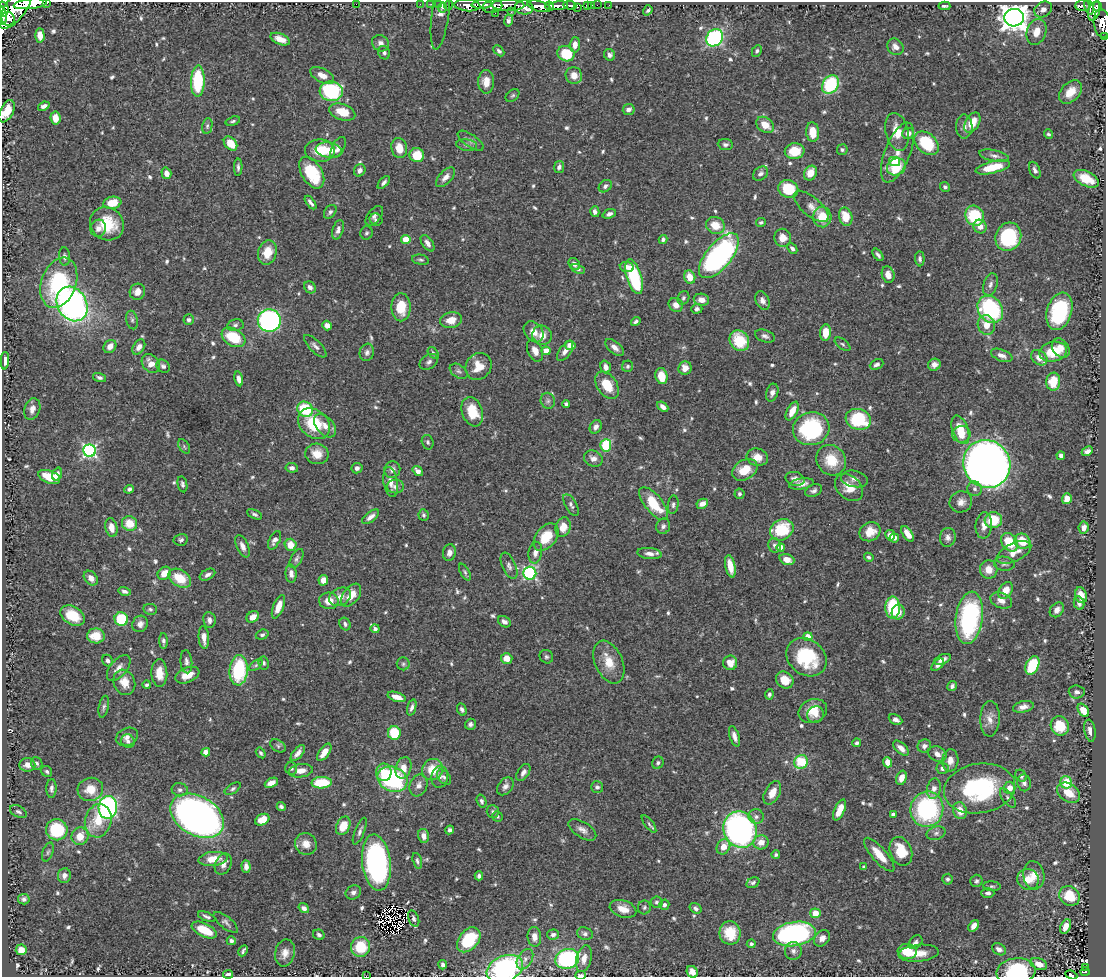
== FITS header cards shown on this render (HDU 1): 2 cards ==
NAXIS1  =                 1104
NAXIS2  =                  975

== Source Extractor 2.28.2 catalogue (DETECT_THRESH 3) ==
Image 1104 x 975 px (HDU 1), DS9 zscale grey, 1 PNG px = 1 image px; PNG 1108 x 979 px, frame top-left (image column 1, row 975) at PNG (2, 2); each listed source drawn as its Kron ellipse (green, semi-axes under 4 px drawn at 4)
Background 0.578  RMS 0.015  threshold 0.0461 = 3 sigma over >= 5 px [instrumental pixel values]
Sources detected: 685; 6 with non-positive FLUX_AUTO (blend fragments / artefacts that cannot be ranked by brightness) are neither listed nor drawn; of the other 679, the 500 brightest by FLUX_AUTO listed and drawn (179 fainter detections omitted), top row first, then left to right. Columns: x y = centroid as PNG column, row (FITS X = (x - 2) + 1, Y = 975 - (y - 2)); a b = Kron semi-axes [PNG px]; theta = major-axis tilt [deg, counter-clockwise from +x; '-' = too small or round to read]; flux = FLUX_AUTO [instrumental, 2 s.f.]
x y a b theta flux
47 3 3 2 - 81
30 4 17 5 7 1900
356 4 2 2 - 49
420 4 2 2 - 10
431 4 2 2 - 9.1
438 4 3 2 - 19
449 5 5 3 - 45
467 5 13 6 -4 1200
482 5 10 3 2 730
508 5 16 5 -1 910
570 5 6 3 -7 120
587 5 4 3 - 55
592 5 2 2 - 3.9
597 5 2 2 - 7.6
609 5 2 2 - 5.8
1083 5 7 5 6 200
492 6 10 6 12 310
539 6 12 5 -14 1100
550 6 4 3 - 410
558 6 9 4 7 810
944 6 6 3 -2 2.4
1098 6 5 3 - 140
524 7 9 7 -6 680
1089 7 8 3 -75 170
16 8 25 10 55 3000
443 8 5 3 - 81
578 8 3 2 - 7.4
3 9 7 5 -88 690
1043 9 9 7 30 7.1
648 10 5 4 - 2.3
1094 11 10 5 72 350
511 12 2 2 - 11
495 13 2 2 - 13
440 14 36 8 82 8.1
3 16 9 3 -85 620
1014 18 10 9 - 1300
8 19 7 6 - 700
508 21 6 4 79 2.8
1102 23 14 8 -82 460
1037 32 13 9 70 15
40 35 7 4 -87 10
1104 36 2 2 - 4.7
715 38 9 7 50 160
280 39 10 5 -22 11
381 43 9 8 - 5.6
575 45 8 5 87 7.3
895 47 9 7 -40 6.9
499 51 6 4 -44 2.6
757 51 6 4 62 2
384 53 7 6 - 3.2
566 54 8 7 - 38
610 55 6 5 - 3.5
322 75 13 6 -28 11
574 75 8 8 - 9.6
198 81 16 6 88 70
486 82 12 8 88 13
830 84 10 7 52 67
331 91 11 10 - 98
1070 92 14 9 47 15
513 95 8 5 38 2
44 106 6 4 22 4.4
629 109 6 5 - 5.1
7 111 12 6 63 19
342 112 13 8 -20 20
55 118 6 5 - 11
233 121 7 4 17 2.1
972 123 11 7 61 19
765 125 10 7 -36 14
207 126 8 5 80 2.1
964 127 12 8 -89 5.6
813 132 9 6 -85 19
897 132 19 11 -77 17
908 133 6 5 - 6.8
1048 134 5 4 - 2.1
471 141 15 6 -34 5
231 143 8 5 -48 19
926 143 14 10 -42 51
725 144 7 5 -6 2.8
467 145 10 5 -7 3.2
338 147 11 6 62 4.8
399 148 10 7 -76 14
329 150 13 7 -8 11
842 150 5 5 - 2
320 151 15 11 -1 26
795 151 10 8 8 27
898 152 32 12 68 18
417 155 7 7 - 27
994 156 15 5 -11 5.1
895 161 5 4 - 14
238 167 8 4 88 2.8
559 167 6 5 - 3.6
896 167 9 8 - 46
993 167 17 6 14 31
360 170 6 5 - 4.5
1035 170 9 5 -67 3.7
166 173 6 5 - 6.2
312 173 17 10 -59 55
810 173 8 6 61 14
760 174 8 6 40 3.6
446 177 12 6 48 6.4
1086 179 13 7 -25 23
384 182 8 4 49 2.7
605 186 7 5 41 3.2
945 187 5 4 - 2.1
788 189 10 8 -20 36
112 203 9 6 10 19
311 203 8 3 -53 3.6
811 207 21 9 -39 8.3
330 212 8 5 52 2.9
595 212 5 4 - 3.6
609 214 7 4 22 3.9
374 216 11 6 50 3.8
975 216 10 9 - 52
822 217 10 9 - 23
846 217 9 6 -75 20
376 220 6 6 - 2.2
761 222 5 4 - 2.1
107 224 17 16 - 35
715 225 9 8 - 17
980 226 7 6 - 7.7
98 228 8 7 - 6
338 230 10 5 73 3.9
366 233 7 6 - 2.1
1008 237 14 12 65 81
783 238 9 8 - 11
406 239 4 4 - 22
663 239 4 4 - 2.6
427 243 9 5 -55 5.2
792 249 6 4 -46 3
267 252 12 9 73 20
878 255 7 3 -52 2.6
64 256 9 5 -85 3.7
719 256 27 12 50 240
920 259 7 5 -87 2.6
420 260 9 5 -11 2.1
574 264 6 5 - 4.6
627 267 7 5 -10 4.8
578 269 7 4 -25 2.2
888 275 8 6 -72 8.5
634 277 18 7 -73 76
690 277 7 5 -68 15
59 283 26 17 70 110
990 284 11 7 73 4.4
310 287 6 5 - 4
137 292 8 7 - 9.4
683 298 7 5 65 2.2
701 300 8 6 -10 7.1
762 301 10 6 -63 5.3
72 304 18 14 -59 400
676 305 7 6 - 7.5
401 307 14 9 88 27
697 309 5 4 - 2.5
990 309 14 12 -54 110
1059 311 19 12 73 78
132 320 9 5 -75 2.9
189 320 5 5 - 2.5
451 320 11 8 12 13
269 321 11 11 - 240
636 321 5 3 - 2
235 325 8 6 11 3
986 325 10 8 -70 12
327 326 5 4 - 6
534 332 11 8 -51 10
825 333 8 5 84 16
542 335 10 9 - 9.9
765 336 10 6 -19 3.6
233 337 13 8 -31 41
739 341 11 9 -52 40
842 344 9 5 -38 2.1
570 345 5 4 - 8.3
110 346 7 5 47 7.5
315 346 15 6 -45 4.7
139 347 8 5 56 5.3
615 348 11 6 -40 5.6
1061 348 10 8 -53 7.2
535 351 11 7 -66 8.9
546 351 4 4 - 14
565 351 11 5 54 6.3
367 352 9 7 71 3.8
1053 352 14 10 11 27
433 353 7 4 -51 2.2
1002 355 11 5 -22 5.9
1039 358 9 6 -38 7.4
5 361 9 4 87 5.2
429 362 10 7 35 3.6
151 363 10 8 -49 10
877 364 7 5 24 3
934 365 6 6 - 5.7
163 366 7 6 - 3.3
478 366 14 12 51 17
628 366 5 5 - 2.3
606 367 6 5 - 6.6
685 368 7 6 - 9
459 371 10 6 -34 3.3
661 376 8 6 -77 20
100 378 7 4 -19 2.3
239 379 7 4 -79 5
1053 382 9 7 83 19
607 385 15 10 -56 23
772 393 9 6 74 5
548 401 8 7 - 3.3
566 404 4 4 - 2.3
663 407 6 4 -40 4.8
32 409 11 8 72 7.3
305 409 8 7 - 52
792 411 10 5 62 12
472 412 15 10 -72 30
858 419 13 10 -18 57
314 424 17 13 -39 44
325 426 14 8 -48 9.1
596 427 7 5 59 4.4
811 429 18 16 14 110
960 430 15 8 -70 26
961 434 9 8 - 15
428 442 7 6 - 2.2
606 445 6 5 - 48
184 446 8 5 -55 2.1
90 451 6 6 - 220
1087 451 6 4 26 4.5
317 454 12 10 -12 15
1061 456 4 4 - 4
757 457 11 8 -15 11
593 458 9 7 -26 5.5
831 460 16 14 -52 26
987 464 24 23 - 1300
292 468 6 5 - 3.9
357 468 5 5 - 3.7
392 470 8 8 - 4.7
745 470 13 9 31 23
418 471 5 4 - 6.1
57 474 6 4 71 5
49 477 11 6 -21 21
795 479 9 7 -15 5.5
854 479 13 8 -11 6.5
391 482 15 7 -80 9.1
182 484 8 4 -78 2.6
801 484 12 5 8 6.2
395 487 8 7 - 4.3
849 487 16 11 -43 17
129 489 5 4 - 2.5
975 489 7 7 - 4
814 490 9 6 23 3.5
739 494 5 5 - 2.3
1067 499 5 5 - 8.8
961 502 11 10 - 7.8
654 504 20 8 -51 38
702 504 6 4 27 6.1
571 505 12 5 -61 3.5
673 505 9 5 84 2.9
255 514 8 4 -26 2.4
424 515 6 5 - 2.2
371 517 10 5 39 5.4
993 520 8 8 - 34
129 523 8 7 - 21
984 525 13 8 84 8.7
663 526 8 7 - 3.3
563 527 10 7 72 14
111 528 9 6 -79 9.9
1084 528 6 5 - 5.5
782 530 12 10 31 43
870 532 11 9 33 15
907 534 9 4 -56 10
890 535 5 5 - 5.6
546 537 15 10 52 28
948 537 9 8 - 5.2
894 538 4 4 - 6.3
181 540 7 5 13 2.5
274 540 10 5 62 4.5
1022 541 8 7 - 24
1009 542 10 7 -52 32
291 545 6 6 - 16
774 545 7 6 - 3.2
243 546 12 6 -66 6.1
781 547 4 4 - 12
1014 552 18 9 25 12
449 553 8 6 77 5.9
535 553 11 6 81 5.9
649 553 12 5 -6 5.7
869 557 5 4 - 2
297 559 10 5 62 3.1
787 560 7 5 -20 11
1004 564 10 7 -7 3.6
509 566 14 7 -65 4.7
730 566 11 5 -78 14
989 569 9 9 - 12
465 572 9 4 -60 2.2
164 573 7 6 - 12
530 573 6 6 - 150
291 574 9 5 -86 5.1
207 575 8 5 29 3.8
91 578 8 6 -48 6.1
180 578 12 8 -31 27
323 580 5 4 - 8.5
1006 590 9 6 56 13
125 591 6 4 -14 3.3
351 595 13 8 53 16
1081 595 8 6 -73 8.7
340 597 11 8 27 8.3
1001 600 11 7 -22 7.9
329 601 10 8 -2 13
1079 603 7 5 -77 4.4
278 607 12 5 69 13
893 607 11 7 -89 58
150 609 7 5 -11 2.2
1057 610 8 6 48 5.3
898 612 7 6 - 12
73 616 13 9 -31 25
253 617 7 5 35 8.3
969 618 26 13 82 150
121 619 7 6 - 48
209 620 8 6 -83 4.4
504 622 7 5 -34 4.6
140 624 8 7 - 5.3
345 624 6 5 - 2.8
375 629 4 4 - 3.3
262 635 6 5 - 2.3
96 636 9 7 -3 20
204 637 11 5 -86 8.2
808 637 4 4 - 22
163 641 8 4 -88 3
546 657 7 6 - 2.4
806 657 21 17 -38 66
507 658 6 5 - 12
942 659 9 4 23 6.1
108 661 6 5 - 3.1
186 662 11 6 -85 4.4
609 662 22 13 -66 21
264 663 6 5 - 2.2
730 663 7 7 - 11
403 664 6 6 - 2.2
256 665 8 4 36 2.1
938 665 7 4 43 3.9
1032 665 10 6 66 46
119 668 15 8 51 7.2
239 670 15 9 86 80
159 673 14 8 -87 15
187 675 13 7 22 14
785 680 9 7 -39 19
124 682 13 10 -68 13
147 685 4 3 - 2.2
952 686 5 4 - 2.6
1077 692 8 6 -4 3.7
769 694 5 4 - 2.4
397 697 9 4 -18 11
104 707 11 5 79 2.6
1023 707 10 5 12 5.9
412 708 8 4 72 3.4
462 709 6 4 -65 2.9
1083 710 7 5 -56 13
813 711 15 11 23 18
816 714 8 8 - 6.3
990 719 18 9 87 9.5
896 720 7 5 -27 4.7
470 724 6 5 - 2.8
1060 726 10 9 - 29
1090 731 11 5 -81 5.2
394 733 7 6 - 35
734 736 10 4 -72 6.1
127 737 11 8 25 6
128 741 7 6 - 3.5
857 743 4 4 - 2.2
278 746 8 5 -32 2.7
924 746 7 6 - 4
901 748 9 5 -43 7.1
206 752 4 4 - 6.5
324 752 10 5 54 11
261 753 6 4 -57 2.3
298 753 10 4 51 5.6
937 754 9 7 -24 7.1
950 760 11 8 86 8.3
801 762 7 6 - 42
887 762 5 4 - 11
37 763 6 5 - 2.9
658 763 6 5 - 2.7
27 765 8 7 - 7
291 768 6 6 - 2.6
404 768 11 7 73 13
943 768 6 5 - 4.6
432 770 11 10 - 22
47 771 6 5 - 2.2
301 771 12 6 8 9.7
384 772 8 7 - 16
523 773 9 5 57 4.6
1021 776 6 5 - 3
440 777 11 8 81 5.5
444 777 9 5 -49 2.7
901 778 7 5 72 9.9
392 779 15 12 -24 130
1066 782 6 6 - 31
271 783 7 4 25 8
322 783 10 5 2 39
1024 783 8 7 - 4.1
418 785 11 8 69 6.1
505 786 10 7 51 4.6
597 787 6 5 - 2.9
51 788 9 5 89 3.5
979 788 36 24 9 120
1010 788 6 6 - 8
90 789 13 11 15 19
233 789 9 4 32 2.5
934 789 10 6 79 6.7
180 790 8 6 -9 3.7
772 793 13 7 61 13
1069 793 12 8 -35 18
1008 798 11 5 -53 2.8
481 801 6 4 -72 2.6
108 807 11 9 87 270
281 807 5 4 - 2.4
927 809 18 16 77 140
840 810 11 5 65 14
493 811 6 6 - 2.6
960 811 8 7 - 13
18 812 9 5 -26 3.2
893 814 4 4 - 4.9
197 816 29 19 -30 680
497 816 5 5 - 2
756 817 7 7 - 4
262 820 7 5 29 18
98 821 17 13 76 28
649 824 11 4 -53 2.6
343 826 10 6 64 17
57 830 11 10 - 61
450 830 4 4 - 3.3
582 830 16 7 -33 6.6
740 830 18 16 -67 290
360 831 14 5 68 4.1
936 833 10 6 16 3.6
80 836 9 8 - 16
423 836 7 5 -77 6.3
761 842 7 7 - 11
306 844 11 10 - 10
723 847 8 6 60 12
901 851 15 10 -68 29
48 852 10 5 71 2.7
776 855 4 4 - 2.1
879 855 21 7 -49 19
213 859 14 7 5 17
417 861 8 4 -74 2.4
376 863 28 14 -83 240
223 864 11 8 65 7.4
246 866 6 4 -86 5.7
864 867 4 3 - 2.3
64 875 7 6 - 5.3
1034 875 14 10 -81 11
479 876 4 4 - 2.7
947 879 5 5 - 2.1
1028 879 11 10 - 14
976 881 6 6 - 2.6
753 883 7 5 32 2.3
992 886 9 5 -4 2.2
353 892 8 6 31 3.8
988 893 6 5 - 3.4
1070 896 11 9 -43 29
24 899 6 5 - 3.2
656 902 6 5 - 2.2
664 905 5 5 - 2.5
644 907 7 6 - 2.3
304 908 5 4 - 4
696 908 6 5 - 3.3
623 909 14 8 -18 12
815 913 5 5 - 18
207 917 9 3 -22 3
414 918 8 5 -68 2.7
226 922 15 6 -39 3.9
974 926 6 4 54 6
1066 926 7 5 64 8.4
204 930 13 6 -26 27
730 933 12 10 -80 28
585 934 8 6 -20 3.2
794 934 22 12 9 250
319 935 6 5 - 2.7
553 935 6 5 - 3.2
534 937 10 6 -85 7.4
822 938 9 7 46 6.9
469 940 14 9 50 50
231 941 4 4 - 3.7
915 942 8 5 44 3.6
751 944 4 4 - 2.9
360 947 10 9 - 35
999 949 7 5 -30 5.1
21 950 5 5 - 9.3
243 951 6 3 64 2.3
793 951 9 8 - 4.4
907 951 9 7 -6 25
285 953 14 10 79 9.6
918 953 20 8 5 16
525 959 11 7 60 5.3
567 959 12 9 18 120
584 959 13 7 76 8.3
1039 964 8 5 -23 9.6
443 965 4 4 - 2.9
1086 967 3 2 - 13
505 969 19 13 21 150
1016 971 20 13 6 71
692 972 6 5 - 9
1085 972 5 4 - 60
228 974 5 3 - 3.2
580 975 5 3 - 3.1
1071 975 6 3 -26 24
366 976 2 2 - 52
At the frame edge (FLAGS 8, measured only in part): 14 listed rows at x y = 47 3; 30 4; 16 8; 3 9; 3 16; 1102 23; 1104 36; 7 111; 505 969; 1016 971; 228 974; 580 975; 1071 975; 366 976
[179 fainter detections neither listed nor drawn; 6 non-positive-flux detections neither listed nor drawn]